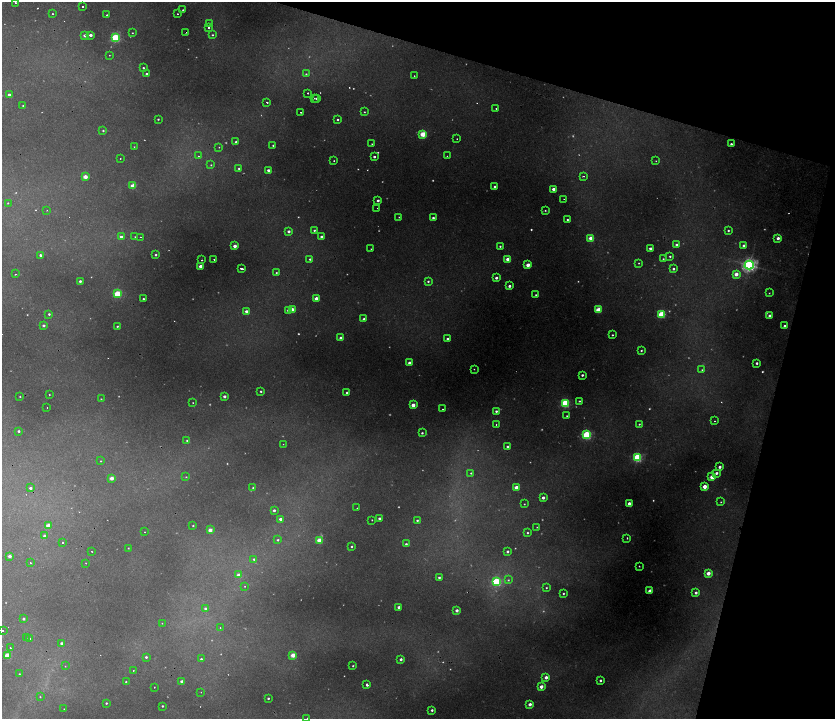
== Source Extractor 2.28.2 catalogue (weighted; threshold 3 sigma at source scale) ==
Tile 8 of 4 x 4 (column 4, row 2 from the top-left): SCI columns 5265-6929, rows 2871-4304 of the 7074 x 5741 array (HDU 1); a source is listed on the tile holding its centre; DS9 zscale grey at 2 x 2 block average (1 PNG px = mean of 2 x 2 image px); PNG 837 x 721 px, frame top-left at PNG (2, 2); each listed source drawn as its Kron ellipse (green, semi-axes under 4 px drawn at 4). Shown black and unused: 15% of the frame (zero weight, under 2 of 4 exposures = <1% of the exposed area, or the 3 px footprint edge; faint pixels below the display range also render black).
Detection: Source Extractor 2.28.2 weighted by HDU 2 'WHT'; one run over the whole footprint, this tile lists its part. Background 0.273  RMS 0.013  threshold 0.0592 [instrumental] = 3 sigma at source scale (4.5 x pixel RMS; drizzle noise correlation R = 1.50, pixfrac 1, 0.05/0.05 arcsec/px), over >= 5 px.
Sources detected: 296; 54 too faint to see at this stretch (2 x 2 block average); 7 cosmic-ray / hot-pixel residue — neither listed nor drawn; the other 235 listed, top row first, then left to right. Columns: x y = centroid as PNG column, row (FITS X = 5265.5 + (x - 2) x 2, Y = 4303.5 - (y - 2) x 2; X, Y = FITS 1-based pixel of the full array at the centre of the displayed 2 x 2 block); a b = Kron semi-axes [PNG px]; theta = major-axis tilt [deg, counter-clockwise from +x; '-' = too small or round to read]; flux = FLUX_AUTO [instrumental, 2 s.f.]
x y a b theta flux
15 2 2 2 - 4.1
82 7 2 2 - 10
183 10 2 2 - 3.2
53 14 2 2 - 2.6
177 14 2 2 - 3.9
107 15 2 2 - 7.4
210 23 2 2 - 5.4
209 28 2 2 - 6.8
186 32 2 2 - 2.1
132 33 2 2 - 2.2
85 35 2 2 - 16
90 35 2 2 - 15
212 35 2 2 - 3.4
116 38 3 3 - 330
109 55 2 2 - 1.7
143 68 2 2 - 4.5
147 74 2 2 - 7.9
306 74 3 3 - 3.5
414 76 2 2 - 2.2
308 93 2 2 - 10
9 95 2 2 - 15
314 98 2 2 - 1.8
316 98 2 2 - 5.5
267 102 2 2 - 13
23 106 2 2 - 2.5
496 109 2 2 - 2.6
301 112 2 2 - 2.6
364 112 2 2 - 2.6
158 119 2 2 - 3.6
338 120 2 2 - 4.3
103 131 2 2 - 3.7
423 134 3 3 - 130
457 139 2 2 - 1.9
236 142 2 2 - 4.4
372 144 2 2 - 2.1
731 144 2 2 - 6.5
273 145 2 2 - 4.3
134 147 2 2 - 1.7
219 147 2 2 - 1.9
198 156 2 2 - 1.7
447 156 2 2 - 2.5
374 157 2 2 - 8.2
120 158 2 2 - 3.9
334 161 2 2 - 2.5
656 161 2 2 - 1.9
211 165 3 2 - 3.2
239 168 3 2 - 4.1
268 170 2 2 - 12
583 176 2 2 - 4.5
85 177 3 2 - 47
133 186 3 2 - 62
495 187 2 2 - 9.5
554 189 2 2 - 27
564 199 2 2 - 1.5
378 200 3 2 - 8.3
8 203 2 2 - 4.7
377 208 2 2 - 2
47 210 2 2 - 1.5
545 210 2 2 - 3.2
399 217 2 2 - 2.3
433 218 2 2 - 7.8
567 219 2 2 - 4.6
314 230 2 2 - 4.7
728 230 2 2 - 4.8
289 231 2 2 - 13
121 237 3 2 - 15
135 237 2 2 - 2
140 237 2 2 - 2.6
321 237 2 2 - 10
591 238 3 2 - 63
778 238 2 2 - 17
676 244 2 2 - 9.1
744 245 2 2 - 12
235 246 2 2 - 26
500 246 2 2 - 4.7
650 248 2 2 - 14
371 249 2 2 - 2.2
40 255 2 2 - 8.1
156 255 2 2 - 5.8
670 256 2 2 - 5.4
214 259 2 2 - 4.9
310 259 2 2 - 4.9
508 259 3 2 - 48
663 259 2 2 - 3.4
202 260 2 2 - 4.9
639 263 2 2 - 2.5
528 265 2 2 - 41
749 265 4 4 - 940
201 266 2 2 - 36
241 269 3 2 - 19
673 269 2 2 - 8.1
276 273 2 2 - 3
15 274 2 2 - 2.1
736 274 3 2 - 36
496 278 2 2 - 12
80 281 2 2 - 9.6
428 281 3 2 - 5.9
509 286 2 2 - 11
769 293 2 2 - 2.1
117 294 3 3 - 170
536 295 2 2 - 3.2
316 298 2 2 - 30
143 299 2 2 - 5.3
292 309 2 2 - 30
289 310 3 2 - 30
598 310 3 3 - 100
246 311 2 2 - 18
49 314 2 2 - 5.7
662 314 3 3 - 220
769 315 3 2 - 12
364 319 2 2 - 9.8
44 325 3 2 - 9.6
117 326 2 2 - 4.3
785 326 2 2 - 12
612 335 2 2 - 3.7
341 338 2 2 - 24
447 339 2 2 - 6.3
641 350 2 2 - 4
409 363 2 2 - 21
757 363 2 2 - 8.2
474 369 2 2 - 2
702 370 3 3 - 3
582 375 2 2 - 7.2
261 391 2 2 - 5
347 392 2 2 - 5.6
49 395 2 2 - 2.3
20 396 2 2 - 2.4
224 396 2 2 - 13
101 399 2 2 - 2.3
579 401 2 2 - 3.9
193 403 2 2 - 2.5
565 403 3 3 - 340
413 405 2 2 - 35
47 407 2 2 - 1.5
443 409 2 2 - 6.9
496 411 3 2 - 8.3
567 416 2 2 - 2.3
714 421 2 2 - 2.2
496 424 2 2 - 2.5
639 424 2 2 - 3.6
19 431 2 2 - 6.5
422 433 2 2 - 5.3
587 435 3 3 - 380
187 441 2 2 - 5.4
283 444 2 2 - 1.3
507 446 3 2 - 6.3
637 458 3 3 - 370
101 461 2 2 - 2
720 467 2 2 - 14
471 473 3 2 - 4.1
716 473 3 3 - 11
186 477 3 2 - 2.7
712 477 3 2 - 61
112 478 2 2 - 32
705 486 3 2 - 42
516 487 2 2 - 29
30 488 2 2 - 11
253 488 3 2 - 4.5
543 498 2 2 - 15
721 502 3 2 - 2.9
524 504 2 2 - 2.4
629 504 3 2 - 19
357 508 2 2 - 4.2
274 510 2 2 - 9
379 518 2 2 - 12
280 519 3 3 - 12
372 520 2 2 - 3
417 520 2 2 - 4.9
48 526 2 2 - 52
193 526 2 2 - 3.5
537 527 2 2 - 1.9
210 530 2 2 - 35
145 532 2 2 - 2.4
527 533 2 2 - 4.1
44 536 2 2 - 6.8
627 538 2 2 - 3.3
278 540 3 3 - 5.4
319 540 3 2 - 75
62 542 2 2 - 9.1
406 544 2 2 - 6.8
352 546 2 2 - 4.8
128 548 2 2 - 2.3
92 551 2 2 - 1.9
507 551 2 2 - 8.2
10 556 2 2 - 22
254 559 3 3 - 5.9
30 563 2 2 - 5.1
86 563 2 2 - 1.3
639 566 2 2 - 2.4
708 573 3 2 - 39
239 575 3 2 - 27
439 577 2 2 - 5.9
508 580 3 3 - 4.2
496 582 3 3 - 320
245 586 2 2 - 1.9
546 588 2 2 - 3.2
650 591 3 2 - 41
563 593 2 2 - 3.9
696 593 3 2 - 12
399 607 2 2 - 12
205 608 3 3 - 6.2
457 610 2 2 - 17
23 619 2 2 - 7.6
162 623 2 2 - 3.2
220 628 2 2 - 2.6
3 631 2 2 - 3
26 638 2 2 - 2.2
29 638 2 2 - 5.8
62 643 2 2 - 13
10 648 2 2 - 1.6
293 655 3 2 - 61
7 656 3 3 - 92
146 657 2 2 - 7.4
201 659 2 2 - 5.2
401 659 2 2 - 12
65 666 2 2 - 4.2
353 666 2 2 - 3.3
133 670 2 2 - 4.2
19 674 2 2 - 2.1
546 677 2 2 - 20
600 680 2 2 - 7.3
181 681 2 2 - 12
126 682 3 2 - 4.9
367 685 2 2 - 38
154 687 2 2 - 3.8
541 687 2 2 - 27
201 692 2 2 - 1.4
40 697 2 2 - 1.7
268 698 2 2 - 5.1
106 703 2 2 - 4.7
530 704 2 2 - 18
162 706 2 2 - 5.2
64 709 2 2 - 1.7
432 710 2 2 - 7.9
307 718 2 2 - 1.9
Overlapping masked pixels (flux is a lower limit): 1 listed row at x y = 186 32
Isophote crosses this tile's border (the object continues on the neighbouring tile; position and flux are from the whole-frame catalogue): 1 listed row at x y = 307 718